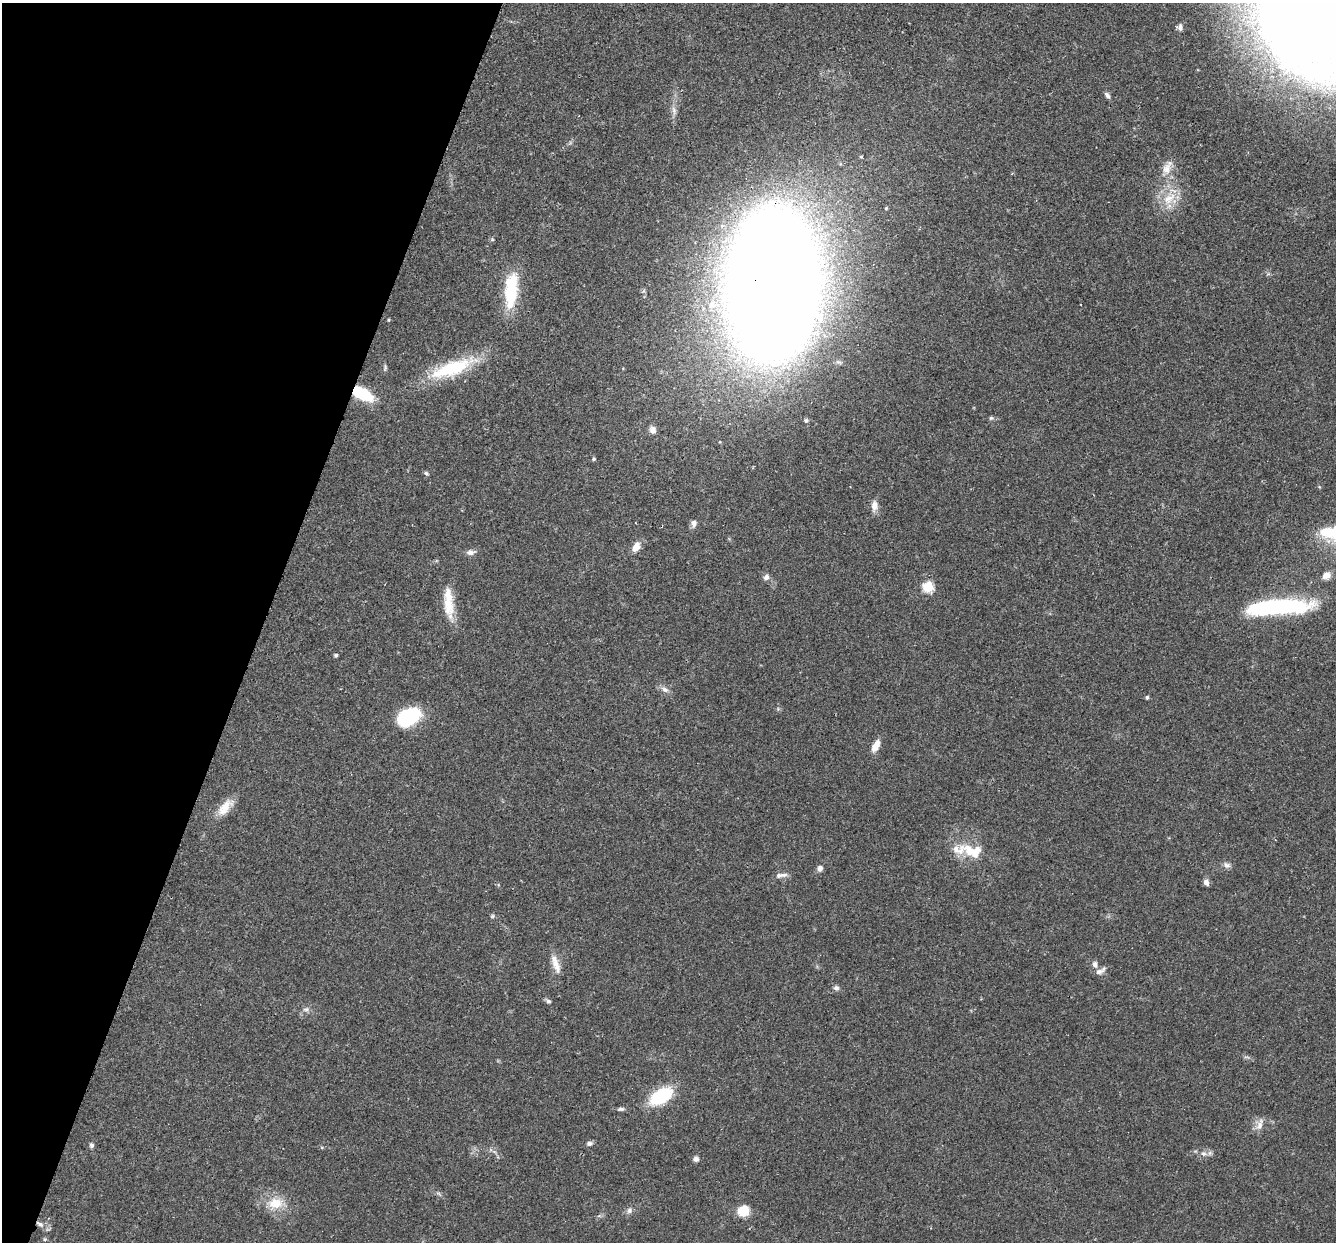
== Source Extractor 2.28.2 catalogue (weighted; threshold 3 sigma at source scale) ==
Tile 9 of 4 x 4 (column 1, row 3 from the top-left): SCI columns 23-1356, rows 1430-2669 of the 5382 x 5466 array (HDU 1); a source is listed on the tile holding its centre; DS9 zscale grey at full resolution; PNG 1338 x 1244 px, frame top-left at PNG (2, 3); no overlay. Shown black and unused: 20% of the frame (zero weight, under 2 of 3 exposures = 3% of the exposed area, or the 3 px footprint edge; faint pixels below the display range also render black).
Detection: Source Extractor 2.28.2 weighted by HDU 2 'WHT'; one run over the whole footprint, this tile lists its part. Background 0.0527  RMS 0.0068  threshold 0.0305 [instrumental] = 3 sigma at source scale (4.5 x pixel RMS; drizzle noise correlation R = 1.50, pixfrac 1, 0.05/0.05 arcsec/px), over >= 5 px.
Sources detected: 62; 1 inside a brighter object's white glare — not listed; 3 inside a brighter listed object's ellipse — not listed separately; the other 58 listed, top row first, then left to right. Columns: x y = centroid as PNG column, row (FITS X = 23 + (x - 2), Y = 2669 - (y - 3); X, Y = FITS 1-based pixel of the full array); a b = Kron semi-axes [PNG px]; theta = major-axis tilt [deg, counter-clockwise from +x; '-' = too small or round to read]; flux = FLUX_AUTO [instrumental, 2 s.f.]
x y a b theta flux
1309 14 137 85 -61 1100
1180 27 9 6 -84 2.4
1107 95 10 5 -49 1.8
674 110 13 6 -77 3.1
861 157 4 4 - 0.74
1167 168 21 10 63 7.7
1169 199 22 14 36 14
886 208 4 3 - 0.68
773 284 92 48 -90 3100
511 290 38 14 84 35
712 305 10 8 -36 4.5
388 320 4 3 - 0.68
385 367 10 4 82 1.1
452 368 58 16 20 42
362 394 19 9 -28 34
991 418 6 5 - 1
653 430 11 9 -71 3.4
594 459 5 4 - 0.86
426 473 6 5 - 1.1
874 506 15 9 87 4.6
694 523 9 7 -87 2.6
1328 532 28 13 4 19
636 547 13 8 55 5.5
470 552 12 7 6 3.1
1326 575 10 8 28 4.8
766 577 8 7 - 2.5
928 587 6 5 - 50
449 603 41 11 -85 16
1278 607 65 14 4 100
336 655 5 4 - 0.89
665 689 10 6 -31 2.8
1147 697 4 4 - 1.3
405 719 23 17 29 34
876 746 14 7 62 6.5
225 807 27 11 47 10
969 850 21 13 -53 12
1227 865 10 7 -32 2.4
820 868 7 6 - 2.7
779 875 12 7 14 2.7
1206 882 7 6 - 3
492 916 6 5 - 0.96
556 964 27 8 -72 7.4
1095 964 9 6 -62 2.7
1099 972 11 8 12 3.4
836 988 7 6 - 1.9
548 1001 7 5 -16 1.4
306 1009 10 6 5 2.1
661 1096 24 13 34 38
621 1109 9 5 0 1.5
1260 1125 18 8 74 4.5
589 1143 6 6 - 2
91 1145 6 5 - 1.6
1204 1154 9 7 -22 3
696 1159 7 6 - 1.9
275 1203 22 15 7 14
629 1210 8 8 - 2.2
743 1211 11 9 39 15
40 1224 11 6 -36 3.2
Overlapping masked pixels (flux is a lower limit): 3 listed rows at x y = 773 284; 362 394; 40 1224
Isophote crosses this tile's border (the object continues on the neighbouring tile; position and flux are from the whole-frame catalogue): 2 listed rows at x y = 1309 14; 1328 532